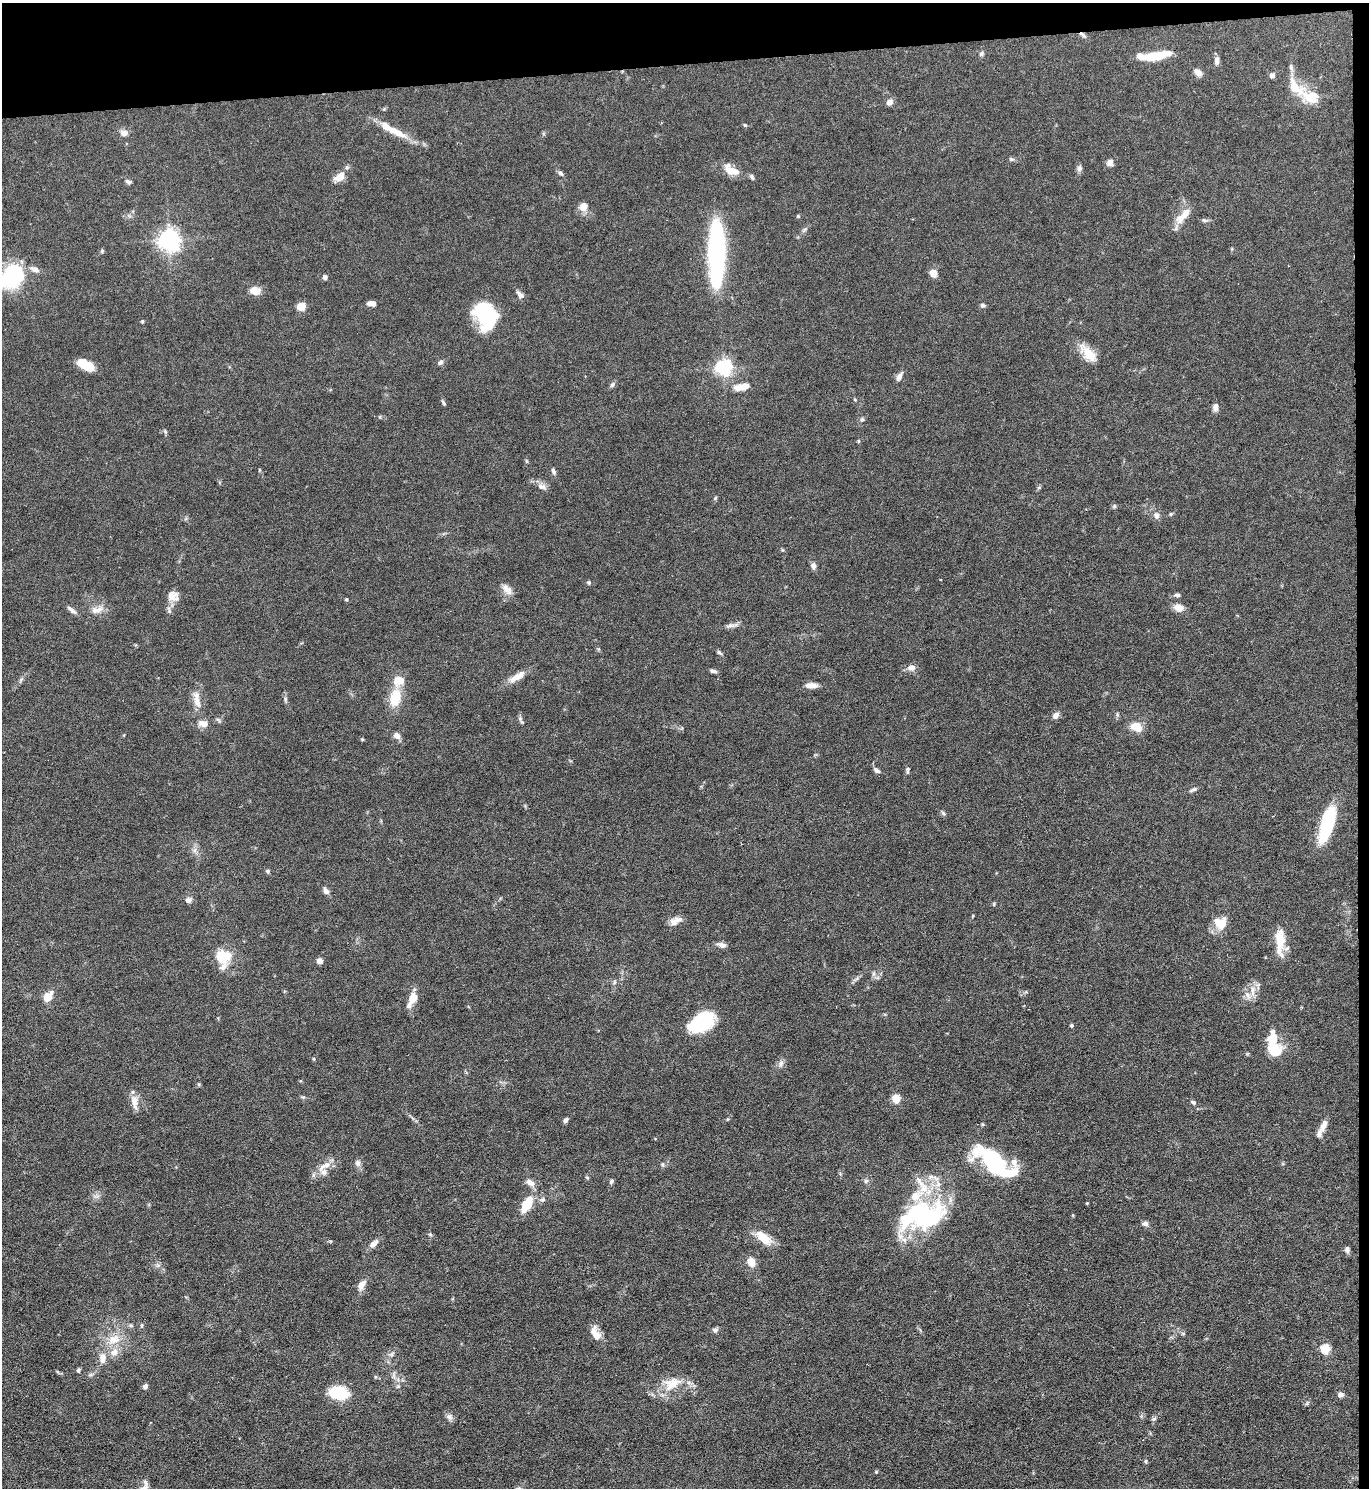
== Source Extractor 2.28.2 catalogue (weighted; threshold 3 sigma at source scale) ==
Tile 3 of 3 x 3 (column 3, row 1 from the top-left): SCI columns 2867-4233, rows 2973-4458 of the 4445 x 4458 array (HDU 1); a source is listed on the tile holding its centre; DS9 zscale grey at full resolution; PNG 1371 x 1490 px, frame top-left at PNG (2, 3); no overlay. Shown black and unused: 5% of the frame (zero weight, under 5 of 9 exposures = <1% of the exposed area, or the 3 px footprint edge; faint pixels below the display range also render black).
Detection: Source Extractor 2.28.2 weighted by HDU 2 'WHT'; one run over the whole footprint, this tile lists its part. Background 0.0813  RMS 0.0041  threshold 0.0169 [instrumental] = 3 sigma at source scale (4.09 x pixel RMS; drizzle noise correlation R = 1.36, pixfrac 0.8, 0.05/0.05 arcsec/px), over >= 5 px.
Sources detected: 174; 1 inside a brighter object's white glare — not listed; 21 inside a brighter listed object's ellipse — not listed separately; the other 152 listed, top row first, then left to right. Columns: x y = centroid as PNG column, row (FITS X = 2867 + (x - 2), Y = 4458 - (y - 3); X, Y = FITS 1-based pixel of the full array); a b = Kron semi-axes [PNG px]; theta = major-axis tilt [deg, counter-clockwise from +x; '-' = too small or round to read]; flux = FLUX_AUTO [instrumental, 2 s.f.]
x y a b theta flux
1082 35 10 5 -41 1.2
982 54 6 6 - 0.81
1156 56 30 8 11 11
1217 61 10 5 86 1.7
1198 72 11 7 -39 2
1296 87 33 16 -42 9.9
890 102 8 7 - 1.8
745 125 6 3 -44 0.45
396 132 38 9 -27 8.2
124 133 8 7 - 2.2
1011 159 8 5 -17 0.71
1110 163 9 8 - 1.7
347 167 6 4 19 0.63
1079 168 9 7 77 1.1
731 170 22 9 -46 4.4
560 173 7 5 -43 0.92
752 177 8 5 -62 0.78
339 178 11 9 -1 3.1
128 182 8 5 -15 0.97
583 206 8 7 - 4.1
798 216 5 4 - 0.44
1180 218 16 11 62 4.7
1204 220 7 5 -11 0.76
804 230 7 4 45 0.75
169 240 7 7 - 270
102 251 6 4 49 0.48
716 253 65 15 90 65
35 269 11 7 -25 2.1
933 273 5 5 - 8.4
12 276 21 14 46 47
325 277 6 5 - 1.1
255 290 13 9 -11 3.9
520 295 11 6 -48 1.6
372 303 9 5 -1 1.8
983 305 6 5 - 0.84
301 306 7 6 - 5.6
486 315 27 19 -66 29
142 321 4 4 - 0.5
1088 353 26 11 -48 6.9
440 362 7 5 50 1
86 365 17 8 -31 8
724 367 6 6 - 140
899 377 11 6 63 1.7
612 385 8 6 56 0.88
742 387 17 7 10 4.9
855 400 5 3 - 0.34
443 403 9 4 -58 0.62
1215 407 9 6 87 1.8
862 419 6 5 - 0.68
165 431 6 4 -48 0.54
859 441 5 3 - 0.38
527 461 6 3 -70 0.42
553 471 8 5 -68 1.1
542 486 13 8 -18 2.2
1039 488 6 4 1 0.49
715 498 6 4 46 0.48
1114 506 6 5 - 0.58
1171 514 5 4 - 0.46
1156 515 8 7 - 1.8
813 566 8 6 -86 1.4
589 583 5 5 - 0.64
507 589 16 9 -48 2.9
1177 595 8 5 0 0.93
173 596 15 12 -26 3.6
346 599 4 4 - 0.61
1179 608 11 8 -14 3.6
71 610 14 5 -40 1.6
97 610 19 8 15 3.3
731 626 20 4 11 1.7
719 652 7 4 -3 0.57
911 668 11 8 -3 2.1
713 671 9 5 -15 0.99
517 676 25 8 31 4.3
811 685 14 6 1 2.8
395 698 19 11 78 9.8
197 702 18 8 -71 3.8
1056 715 7 6 - 2.1
520 718 8 5 -79 0.92
203 723 14 8 -15 2.8
1136 727 12 9 -25 6.6
397 736 9 7 -40 1.8
362 739 5 4 - 0.39
876 770 8 5 -32 1.2
907 772 8 4 90 0.71
1193 790 12 4 21 0.94
943 813 8 4 -37 0.68
1327 824 33 10 74 36
195 850 7 4 71 1.1
267 871 6 5 - 0.62
326 891 9 6 -54 1.8
188 900 8 7 - 1.4
994 904 6 3 89 0.38
972 916 5 3 - 0.31
675 921 16 8 25 2.7
1221 924 20 12 53 5.4
1280 941 24 12 -74 8.6
721 945 11 6 -15 1.7
223 957 17 15 3 10
320 961 5 5 - 2.2
614 982 6 4 89 0.6
1253 991 20 6 86 3
47 997 9 7 49 6.2
412 999 22 9 62 4.7
702 1022 26 16 31 26
1072 1025 4 4 - 0.7
1275 1050 19 17 21 8
314 1059 5 3 - 0.36
781 1064 10 6 67 1.4
303 1097 5 5 - 0.52
896 1098 5 5 - 13
134 1102 20 9 -83 3.4
1193 1102 8 5 -28 0.81
565 1120 6 5 - 1.1
1323 1126 17 7 66 2.9
995 1160 26 23 2 24
358 1163 9 7 89 1.5
327 1165 12 8 25 3.2
662 1165 7 6 - 0.75
587 1177 6 3 -20 0.39
611 1181 6 5 - 0.77
866 1181 6 5 - 0.78
530 1182 12 8 -30 2.3
1087 1203 3 3 - 0.31
527 1204 14 7 59 13
924 1215 45 32 6 51
1145 1224 8 6 7 1.1
430 1234 5 5 - 0.54
765 1238 21 12 -35 6.5
374 1244 10 6 43 2.6
1347 1249 7 6 - 1.2
751 1262 7 6 - 6.1
158 1265 7 4 18 0.77
361 1285 15 8 56 2.7
142 1325 6 5 - 0.67
131 1326 6 4 -19 0.6
715 1330 7 6 - 0.97
595 1333 18 9 -69 4.2
1183 1333 6 4 -1 0.53
114 1339 21 12 27 7.1
1325 1349 5 5 - 19
391 1354 7 5 31 0.88
102 1358 15 9 -90 3.4
78 1370 6 4 78 0.69
672 1384 28 17 27 9
145 1386 6 5 - 1.3
398 1386 5 5 - 0.59
339 1393 17 10 -9 20
1340 1394 6 6 - 1.6
449 1417 9 8 - 1.5
1154 1419 7 5 22 0.75
1146 1461 5 4 - 0.48
876 1472 4 4 - 0.4
Overlapping masked pixels (flux is a lower limit): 1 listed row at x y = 1082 35
Isophote crosses this tile's border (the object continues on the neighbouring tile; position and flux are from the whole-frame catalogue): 1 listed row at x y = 12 276